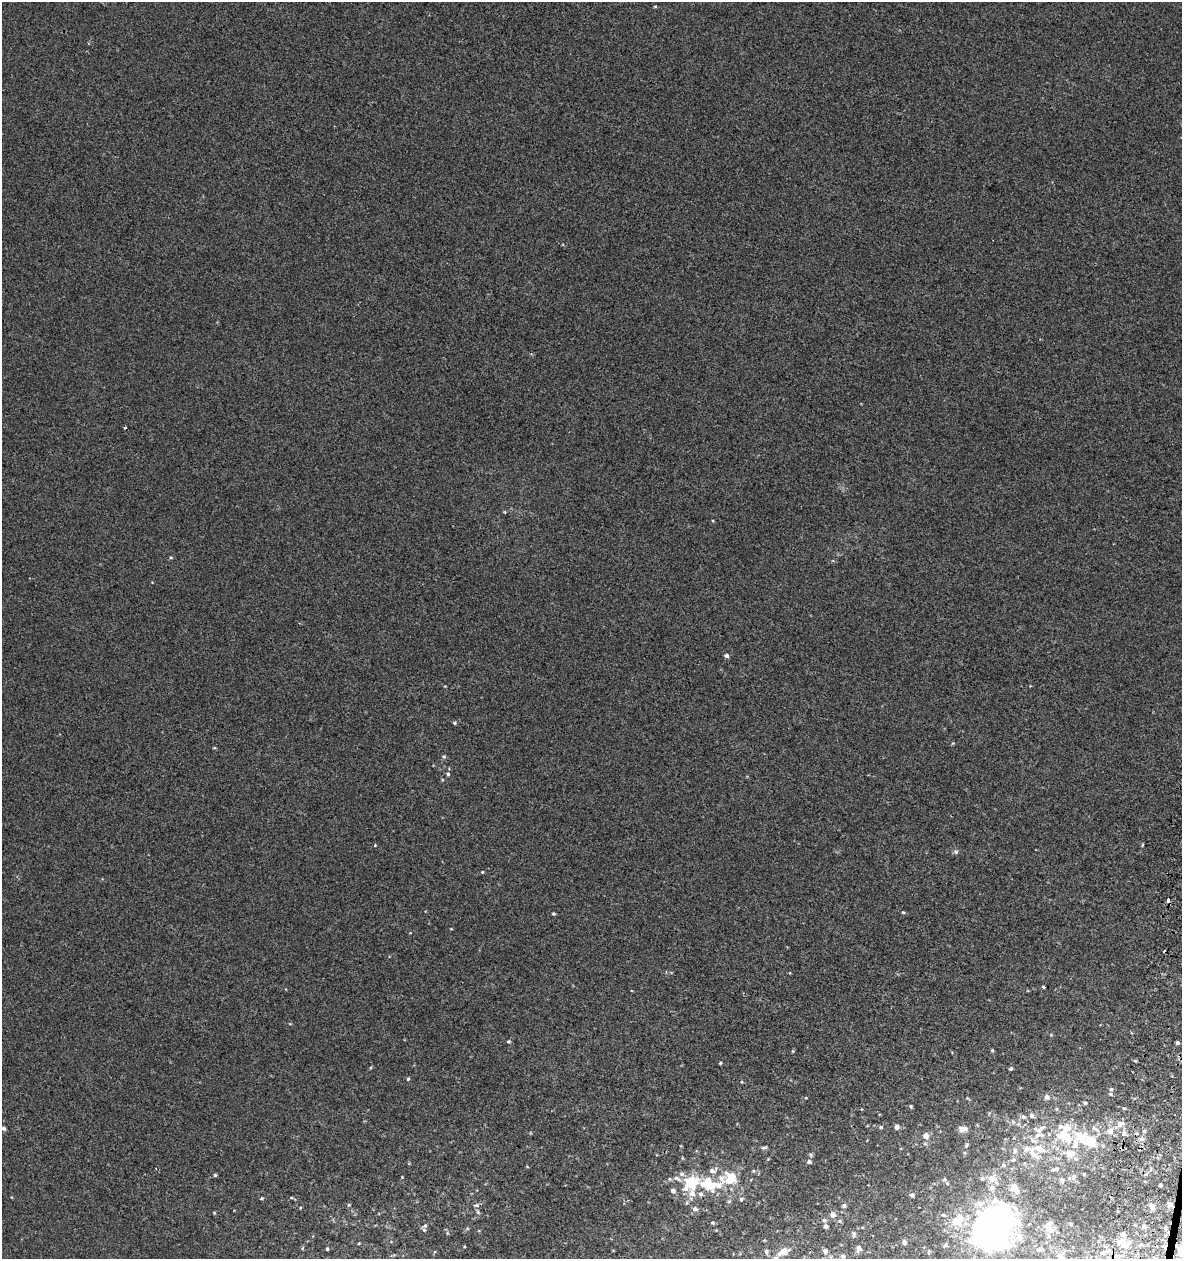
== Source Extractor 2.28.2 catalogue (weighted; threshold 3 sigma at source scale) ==
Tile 6 of 4 x 4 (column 2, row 2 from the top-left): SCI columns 1512-2691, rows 2557-3813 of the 5318 x 5112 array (HDU 1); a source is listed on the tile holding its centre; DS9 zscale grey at full resolution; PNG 1184 x 1261 px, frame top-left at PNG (2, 2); no overlay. Shown black and unused: <1% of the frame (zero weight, under 2 of 3 exposures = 3% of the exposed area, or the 3 px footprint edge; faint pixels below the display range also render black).
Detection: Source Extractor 2.28.2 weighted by HDU 2 'WHT'; one run over the whole footprint, this tile lists its part. Background 0.00179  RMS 0.0054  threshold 0.0245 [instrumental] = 3 sigma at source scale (4.5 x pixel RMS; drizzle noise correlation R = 1.50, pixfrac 1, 0.0396/0.0396 arcsec/px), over >= 5 px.
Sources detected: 141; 5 inside a brighter object's white glare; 3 cosmic-ray / hot-pixel residue — not listed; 21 inside a brighter listed object's ellipse — not listed separately; the other 112 listed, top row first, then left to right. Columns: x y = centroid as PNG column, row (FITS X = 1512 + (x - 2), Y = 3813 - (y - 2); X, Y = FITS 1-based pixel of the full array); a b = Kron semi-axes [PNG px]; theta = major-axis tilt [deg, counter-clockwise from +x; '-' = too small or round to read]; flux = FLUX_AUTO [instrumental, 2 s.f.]
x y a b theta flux
655 6 4 4 - 0.55
125 428 3 2 - 0.74
505 512 5 3 - 0.44
171 557 5 4 - 0.6
726 655 5 4 - 1.5
454 723 5 4 - 0.75
953 743 5 3 - 0.47
444 757 5 5 - 0.78
448 774 5 4 - 0.88
375 845 4 3 - 0.42
1142 845 5 3 - 0.5
956 852 6 6 - 1.2
482 872 4 4 - 0.43
1168 900 4 3 - 7.3
903 912 4 4 - 0.61
553 914 3 3 - 0.74
1043 987 3 3 - 1.4
1051 1035 5 4 - 0.56
508 1042 5 5 - 0.74
1177 1043 3 3 - 0.88
992 1050 5 4 - 0.6
793 1051 5 3 - 0.5
1135 1061 5 3 - 0.49
720 1063 4 4 - 0.6
1011 1069 4 3 - 0.86
408 1079 5 4 - 0.82
742 1082 4 4 - 0.54
1111 1089 5 4 - 0.71
1110 1094 5 4 - 0.64
1047 1097 6 5 - 1.6
1085 1103 4 3 - 0.7
911 1106 4 4 - 0.72
1124 1108 4 3 - 0.51
1031 1116 4 4 - 1.4
1024 1117 6 5 - 1
1121 1124 11 8 35 2.9
1060 1126 7 6 - 1.3
881 1127 5 4 - 0.82
897 1127 5 5 - 1.8
4 1128 5 4 - 1.4
962 1129 9 6 6 4.1
1040 1129 20 8 34 4.1
1110 1131 10 9 - 3.6
1144 1131 5 4 - 0.67
1124 1133 6 6 - 1.6
926 1136 6 5 - 4.4
1080 1136 20 15 -27 13
1142 1139 7 5 20 1.5
1091 1141 10 9 - 13
966 1145 8 4 58 0.84
764 1148 8 4 5 0.89
1015 1151 7 5 88 1.5
1031 1151 34 10 -42 8.5
1070 1153 19 11 -5 7.1
1013 1160 7 5 29 1
809 1162 5 5 - 1.4
1003 1165 6 5 - 1
215 1175 4 4 - 0.73
402 1177 3 3 - 0.36
1074 1177 8 6 67 1.7
731 1178 14 9 14 20
992 1178 11 10 - 4.8
1062 1180 7 6 - 1.5
691 1182 26 18 12 22
947 1183 5 4 - 0.62
1160 1185 3 3 - 0.84
1015 1188 12 7 -59 6.2
912 1195 5 5 - 1.2
291 1197 5 3 - 0.58
261 1198 4 4 - 0.7
741 1199 5 4 - 0.83
729 1201 6 3 19 0.6
980 1204 12 9 11 4.1
1169 1204 7 6 - 2
349 1205 5 4 - 0.61
476 1205 8 5 6 1.4
844 1206 5 5 - 1.3
1151 1206 9 5 -29 1.7
300 1208 5 3 - 0.42
695 1209 6 6 - 1.8
478 1212 7 4 -46 0.86
214 1213 5 3 - 0.48
833 1215 5 5 - 3.4
824 1220 6 5 - 1
957 1221 13 10 47 11
713 1223 4 3 - 0.77
425 1226 8 4 33 1
826 1226 4 4 - 2.4
1048 1226 12 8 57 3.9
1144 1227 5 5 - 1.4
467 1228 5 5 - 0.69
987 1231 26 21 85 210
854 1234 7 5 63 1.1
1123 1234 6 6 - 1.7
1049 1236 6 5 - 1.1
1019 1237 12 9 -56 4.5
904 1242 7 5 -79 1.3
359 1243 4 3 - 0.45
1123 1244 13 7 -40 6.8
945 1245 5 4 - 0.88
302 1248 6 4 88 0.57
859 1248 6 5 - 2.8
327 1249 4 4 - 0.81
1039 1249 8 6 -1 1.8
766 1251 5 5 - 1.4
783 1251 8 5 25 7.9
825 1251 5 5 - 2.1
1180 1251 15 7 -88 5.5
434 1252 5 3 - 0.46
1103 1253 6 5 - 1.4
843 1256 6 5 - 1.5
1059 1256 10 8 -19 2.4
Overlapping masked pixels (flux is a lower limit): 1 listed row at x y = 1168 900
Isophote crosses this tile's border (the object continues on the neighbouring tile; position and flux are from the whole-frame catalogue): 3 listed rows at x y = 987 1231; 1180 1251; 1059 1256
Unlisted compact peaks at least as high as the median listed source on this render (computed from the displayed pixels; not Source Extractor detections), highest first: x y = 806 1098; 451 929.